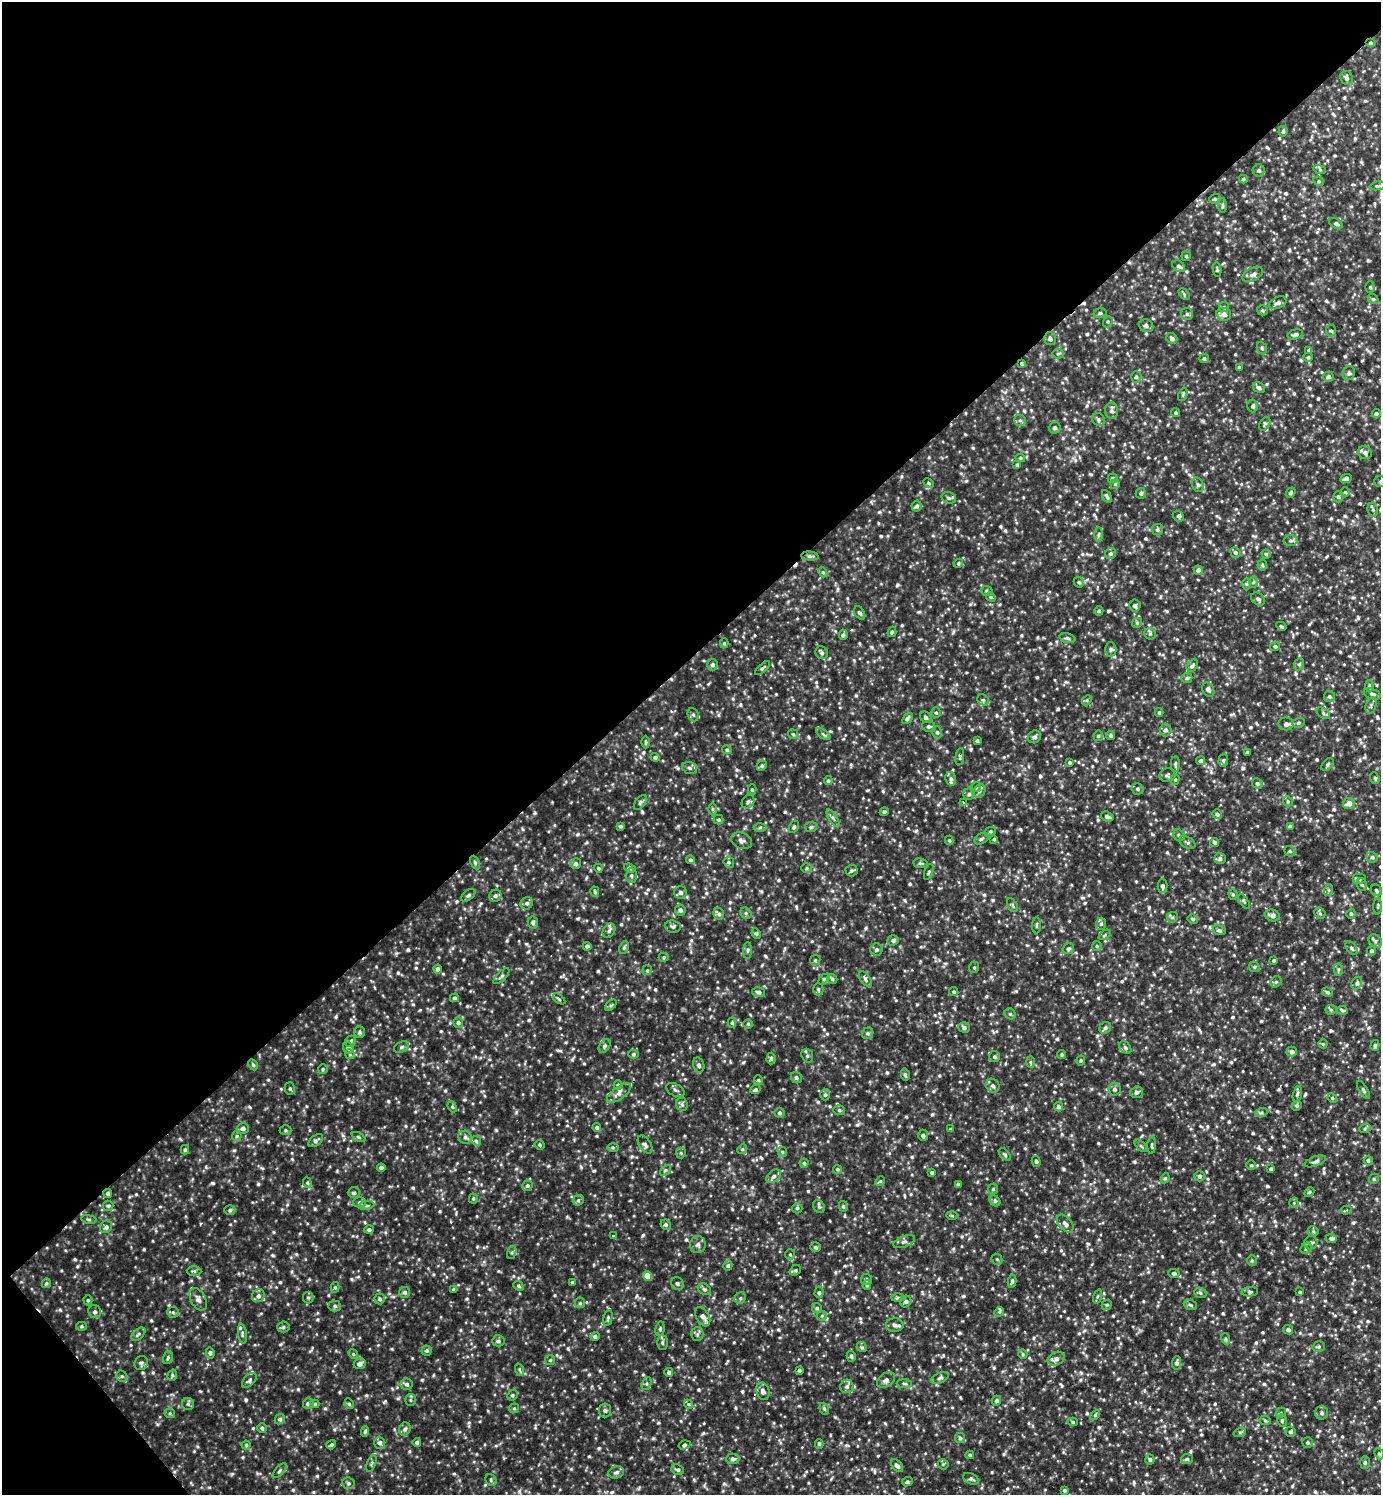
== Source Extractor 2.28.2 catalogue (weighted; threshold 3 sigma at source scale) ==
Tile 5 of 4 x 4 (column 1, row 2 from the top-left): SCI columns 155-1533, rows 2987-4479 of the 5971 x 5974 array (HDU 1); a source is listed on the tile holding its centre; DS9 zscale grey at full resolution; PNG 1383 x 1497 px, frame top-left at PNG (2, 2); each listed source drawn as its Kron ellipse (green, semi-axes under 4 px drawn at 4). Shown black and unused: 45% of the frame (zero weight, under 2 of 3 exposures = <1% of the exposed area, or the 3 px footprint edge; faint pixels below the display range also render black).
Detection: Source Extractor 2.28.2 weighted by HDU 2 'WHT'; one run over the whole footprint, this tile lists its part. Background 0.0369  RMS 0.01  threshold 0.0462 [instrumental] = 3 sigma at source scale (4.5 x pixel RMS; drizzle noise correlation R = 1.50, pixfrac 1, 0.05/0.05 arcsec/px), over >= 5 px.
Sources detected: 1031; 6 cosmic-ray / hot-pixel residue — neither listed nor drawn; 13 inside a brighter listed object's ellipse — not listed separately; of the other 1012, all 500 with FLUX_AUTO >= 1.41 (the completeness limit of this list) listed and drawn (512 fainter detections not listed), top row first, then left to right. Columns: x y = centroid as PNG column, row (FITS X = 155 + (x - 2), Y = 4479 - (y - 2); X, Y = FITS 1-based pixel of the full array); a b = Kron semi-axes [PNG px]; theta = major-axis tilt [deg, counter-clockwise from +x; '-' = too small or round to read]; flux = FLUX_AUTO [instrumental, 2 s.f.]
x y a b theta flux
1370 43 5 4 - 1.7
1346 78 7 6 - 2.8
1283 131 5 4 - 2.3
1259 170 6 6 - 2.6
1320 170 6 4 -18 1.4
1243 179 4 4 - 1.8
1319 181 5 4 - 1.4
1377 186 8 4 9 1.8
1215 199 5 4 - 1.5
1222 205 7 3 90 1.7
1336 224 7 5 -32 2.2
1186 256 5 4 - 1.4
1179 266 7 5 -37 3
1217 269 7 4 -81 1.5
1253 274 11 6 28 4.3
1370 287 6 5 - 1.8
1184 294 7 4 -48 1.5
1373 299 6 4 -40 1.6
1278 303 9 5 24 3.7
1224 307 5 5 - 1.5
1262 310 5 5 - 1.7
1100 313 6 5 - 2.1
1187 314 6 6 - 2.1
1224 314 7 6 - 4.7
1108 322 6 4 71 1.5
1146 326 7 6 - 2.8
1331 331 6 5 - 2
1295 334 8 4 15 2.6
1172 338 6 5 - 3
1050 339 6 6 - 3
1262 348 6 5 - 1.8
1309 350 4 3 - 1.9
1058 354 5 5 - 1.7
1308 357 5 4 - 1.7
1204 359 5 4 - 2.2
1021 364 3 3 - 2.3
1239 367 3 3 - 1.5
1349 373 7 6 - 2.8
1136 377 6 5 - 2.1
1328 377 5 5 - 2.7
1259 388 6 5 - 2.6
1183 395 7 3 64 1.4
1253 406 6 5 - 3
1112 411 8 6 -87 3.6
1176 413 4 4 - 1.7
1376 413 4 4 - 1.9
1098 419 7 6 - 2.4
1020 420 6 5 - 2.2
1265 424 7 5 60 1.8
1055 428 6 5 - 1.8
1365 452 7 6 - 3.7
1020 458 5 4 - 1.4
1017 465 4 4 - 1.5
1113 478 5 5 - 2.6
1346 478 6 4 24 3.3
1380 481 6 5 - 1.7
928 483 5 4 - 1.6
1115 484 5 4 - 1.5
1198 485 7 5 -73 2.2
1345 492 5 4 - 1.5
1141 493 5 5 - 1.9
1291 493 5 4 - 1.8
1107 496 7 3 -60 2.2
1338 497 5 5 - 1.9
949 498 7 5 -16 2.5
917 506 5 5 - 2.4
1373 510 7 5 -78 2
1178 516 6 4 -43 1.9
1157 530 6 5 - 2
1099 535 7 3 89 1.8
1291 540 7 5 -2 2.5
1235 552 5 5 - 2.2
1111 553 6 5 - 2.4
1266 554 4 4 - 1.6
810 556 8 4 -6 2.5
958 563 5 4 - 1.5
1262 565 5 5 - 1.7
1198 570 4 4 - 4.3
823 572 5 4 - 1.5
1079 582 5 5 - 1.8
1253 582 6 4 88 1.6
1247 584 6 4 89 1.6
987 591 6 4 -24 1.8
991 597 5 4 - 1.4
1258 599 7 5 -41 2.6
1135 606 6 6 - 2.4
1099 611 4 4 - 1.7
860 613 7 4 -55 2.1
1137 623 5 4 - 1.6
1281 626 5 3 - 1.5
892 632 5 4 - 1.6
1150 634 6 5 - 1.9
843 635 5 4 - 2
1067 638 8 5 -16 2.3
724 643 5 4 - 1.4
1275 646 5 4 - 2
1111 649 7 5 -88 2.4
822 653 6 6 - 2.3
1299 664 6 5 - 1.8
713 665 5 5 - 2.7
1192 666 6 5 - 2.3
763 668 9 4 42 2
1187 678 5 5 - 1.8
1369 686 6 4 -86 1.7
1208 690 8 5 -59 3.3
1372 694 9 5 -17 2.5
1329 696 5 5 - 2.1
983 700 6 5 - 1.7
1087 700 5 4 - 1.5
1371 705 8 5 73 2.1
1159 712 4 3 - 1.6
936 713 5 4 - 1.6
1323 713 8 4 -32 2.1
693 715 7 5 -67 2.4
926 717 6 5 - 2.7
907 718 6 4 50 2.4
1298 723 6 5 - 2
1286 724 7 6 - 3.9
928 726 6 5 - 2.2
1165 730 6 6 - 3.4
937 732 6 5 - 2.4
793 734 5 4 - 1.5
823 734 8 4 -36 2
1098 736 5 5 - 1.6
1110 736 4 4 - 1.6
1034 737 7 6 - 3
977 741 3 3 - 1.7
646 742 6 3 90 1.6
727 750 5 4 - 1.6
1247 752 4 3 - 1.6
655 757 4 4 - 1.9
960 757 9 4 82 1.7
1223 760 6 5 - 1.7
1201 761 4 4 - 2.8
1069 762 3 3 - 1.7
1175 764 8 4 89 1.9
1327 765 7 4 47 1.8
762 766 5 4 - 1.8
690 768 8 5 -16 2.6
1167 775 8 7 - 2.3
1375 778 6 4 -70 1.4
951 779 7 5 -75 2.2
1175 779 5 4 - 1.4
828 781 4 4 - 1.8
1257 783 5 5 - 2.1
976 787 5 4 - 1.4
1137 789 6 6 - 2.4
752 790 5 4 - 1.5
979 791 7 5 51 2.5
969 794 6 5 - 2.5
1288 801 5 4 - 1.6
640 802 8 5 54 2.4
748 802 7 6 - 2.4
963 802 3 3 - 1.7
1349 803 6 5 - 7
712 809 6 4 -90 1.7
884 812 4 3 - 2.1
1217 814 5 4 - 2.6
1107 817 6 5 - 2.8
833 818 10 4 -57 2.6
719 820 5 4 - 1.6
620 826 4 3 - 1.6
1290 826 4 4 - 1.5
760 827 6 4 3 1.7
794 827 6 4 58 2
811 827 6 5 - 1.9
990 831 5 4 - 1.6
1179 835 6 5 - 1.8
981 839 7 5 32 2.2
994 839 4 3 - 1.4
949 840 4 3 - 1.4
741 841 11 8 -24 4.1
1215 842 4 4 - 2
1187 843 8 5 -28 2.4
1290 851 6 5 - 1.6
1372 857 6 5 - 2.2
1220 859 6 5 - 2.8
690 860 4 4 - 2
729 862 6 5 - 1.7
475 863 7 4 -64 1.8
920 863 7 5 -6 2
576 864 5 5 - 2.3
598 868 4 3 - 1.4
630 868 6 4 -20 1.8
807 868 5 4 - 1.5
851 871 6 6 - 2
929 872 8 4 71 1.5
631 875 7 5 89 2.3
1359 879 7 5 0 2.1
1362 885 6 5 - 2
1162 886 7 5 -88 2.8
1329 890 6 4 71 1.6
1376 890 6 5 - 2.2
595 892 5 4 - 1.5
681 893 6 6 - 3
1233 894 5 4 - 1.6
468 895 8 5 38 2.1
495 896 6 5 - 2.7
1244 901 8 3 -56 1.4
527 903 6 6 - 2.8
1012 905 7 4 -61 1.6
1378 906 8 3 89 1.5
680 910 5 5 - 3.2
746 913 6 5 - 2
1320 913 6 5 - 1.7
719 914 6 5 - 2.6
1351 914 5 4 - 1.8
1272 915 7 5 -18 3.9
1172 917 5 5 - 1.7
1193 919 5 4 - 1.6
533 922 6 5 - 2.3
1101 924 6 5 - 2.2
1037 925 8 3 85 1.4
673 926 8 6 -7 2.5
1219 930 6 4 -20 2.1
609 931 7 5 55 2.5
756 934 5 4 - 1.6
1105 935 6 4 38 1.4
893 940 6 5 - 2.9
1375 941 7 6 - 2.6
587 946 4 4 - 2.7
1097 946 5 4 - 1.6
624 948 6 4 64 2
1352 948 8 5 -52 2.3
877 949 6 6 - 2.3
1068 949 6 5 - 1.9
748 950 8 4 88 1.7
1371 951 4 4 - 2.4
664 957 5 4 - 1.5
815 960 5 5 - 1.6
1274 960 4 3 - 1.6
974 967 6 4 70 1.7
1254 967 5 5 - 1.7
438 969 4 4 - 3.4
1338 969 6 4 -79 1.5
647 970 5 5 - 1.5
501 976 10 4 46 2.3
824 979 6 4 44 1.4
832 979 5 4 - 1.8
865 979 9 4 -55 2.7
1276 982 6 5 - 1.9
1357 983 6 5 - 2.5
818 989 6 5 - 1.9
758 992 6 4 -14 2.9
954 992 5 4 - 1.5
1327 992 5 4 - 2.1
454 998 4 4 - 1.8
559 999 7 3 -35 1.6
611 1005 7 4 44 1.8
1331 1010 5 5 - 1.5
1342 1010 5 4 - 1.9
1010 1014 6 5 - 1.6
458 1023 5 4 - 2.3
732 1023 5 4 - 1.6
748 1024 4 4 - 1.5
964 1027 6 5 - 2.8
1105 1028 6 5 - 2.2
360 1032 6 5 - 1.9
868 1033 6 5 - 2.2
351 1041 6 5 - 1.8
1323 1044 4 4 - 1.5
1375 1045 5 4 - 1.7
605 1046 7 5 54 2.3
402 1047 8 5 28 2.1
349 1048 6 5 - 3.7
1125 1048 7 5 -50 2
1292 1052 5 5 - 3.9
350 1054 5 4 - 1.5
633 1054 5 4 - 1.8
1061 1055 4 4 - 1.4
807 1056 7 5 -70 2.2
994 1056 5 5 - 2
771 1058 6 4 88 1.8
1081 1060 5 4 - 1.4
1030 1062 6 4 -88 1.5
253 1065 6 4 -63 1.5
699 1065 7 5 -72 2.5
323 1069 5 4 - 1.4
905 1075 6 3 -77 1.7
796 1078 6 5 - 2.2
758 1080 5 4 - 1.5
618 1085 5 4 - 1.7
993 1086 7 6 - 2.9
290 1089 6 5 - 2.1
1115 1089 6 6 - 2.5
675 1090 10 6 -29 2.8
755 1090 5 4 - 1.8
1363 1090 10 3 -58 1.8
1137 1092 6 5 - 2.6
619 1093 14 6 36 5.4
1297 1094 8 4 75 2
825 1095 6 4 -89 2
1332 1098 5 4 - 1.4
682 1104 7 6 - 2.1
1297 1106 5 4 - 1.7
452 1107 6 4 -67 1.4
1058 1107 5 4 - 2.6
839 1110 6 5 - 1.7
779 1113 5 5 - 2.2
1261 1113 6 4 19 1.6
597 1127 4 4 - 2.2
243 1128 6 5 - 3.7
1365 1128 6 4 20 1.6
950 1129 4 3 - 1.5
285 1130 6 5 - 1.6
923 1135 5 5 - 2.8
237 1136 5 5 - 1.7
359 1137 8 4 -27 1.6
465 1137 7 6 - 2.9
316 1141 8 5 39 3
476 1141 5 4 - 1.9
645 1144 10 5 -57 3.4
540 1145 5 4 - 2.1
1152 1145 9 3 87 1.5
1141 1146 7 3 -45 1.4
613 1147 6 4 0 1.6
742 1149 5 4 - 1.5
185 1150 5 4 - 1.8
782 1152 5 4 - 1.5
681 1153 5 5 - 1.6
1005 1154 7 4 -46 1.8
1036 1161 5 4 - 1.6
1315 1161 11 5 20 2.9
1368 1161 5 4 - 2.3
804 1163 4 4 - 1.5
1251 1165 5 4 - 1.5
381 1168 4 4 - 3.2
837 1169 5 4 - 1.5
1271 1169 3 3 - 1.8
665 1170 6 4 44 1.6
932 1172 3 3 - 1.8
774 1176 8 5 39 3.3
1199 1176 5 5 - 2.2
1165 1178 5 4 - 1.5
1374 1179 5 4 - 1.6
880 1181 5 4 - 1.5
307 1183 5 4 - 1.5
958 1184 3 3 - 1.8
527 1186 5 5 - 2.1
993 1189 5 5 - 1.5
1309 1192 5 4 - 1.5
108 1193 5 4 - 2.3
354 1193 6 5 - 2.3
473 1198 5 4 - 1.4
578 1200 6 5 - 2
995 1201 6 5 - 1.8
359 1202 6 5 - 2.1
1294 1203 5 4 - 1.4
366 1205 8 4 8 1.9
108 1206 5 5 - 1.7
843 1206 5 4 - 1.6
819 1207 7 5 -54 2
797 1208 5 5 - 1.8
230 1210 5 5 - 2
1346 1210 5 3 - 1.7
952 1215 6 4 -2 1.5
89 1219 8 4 -9 1.7
1065 1223 10 6 -49 4
666 1225 5 5 - 1.9
106 1227 7 5 53 2.9
369 1229 5 4 - 2.3
1313 1231 5 5 - 1.6
613 1236 3 3 - 2
1331 1238 5 4 - 2.3
904 1242 11 5 21 3.4
1311 1243 7 6 - 3.3
698 1245 8 8 - 3.9
816 1247 5 5 - 2
1306 1248 6 5 - 1.8
512 1253 7 4 70 1.7
790 1255 5 5 - 1.6
997 1259 6 5 - 1.6
1252 1261 5 5 - 1.5
728 1266 5 4 - 1.9
795 1270 6 4 39 1.7
194 1271 7 5 -1 2.1
1174 1273 5 4 - 1.9
647 1276 5 4 - 18
866 1279 5 5 - 2.1
1012 1281 6 3 79 1.9
572 1282 3 3 - 1.5
46 1283 5 4 - 1.7
677 1283 7 6 - 2.4
867 1285 5 4 - 1.8
518 1286 5 4 - 1.6
335 1287 5 4 - 1.6
454 1289 4 4 - 1.6
704 1289 7 5 -32 2.2
405 1292 5 5 - 2.2
819 1292 5 4 - 2
1250 1292 8 4 6 2.2
1300 1292 3 3 - 1.6
1200 1293 6 5 - 1.8
258 1296 7 6 - 3.5
1097 1296 7 3 71 1.4
308 1298 6 5 - 1.7
740 1298 6 5 - 2
898 1298 6 4 1 2
198 1299 12 7 -62 4.5
380 1299 5 5 - 2.3
88 1300 5 4 - 1.6
906 1301 6 5 - 2.8
580 1303 5 5 - 1.6
1107 1305 5 4 - 1.5
1190 1305 7 5 -22 1.8
335 1306 6 5 - 2.1
817 1308 5 5 - 1.6
95 1312 7 6 - 2.5
173 1312 6 5 - 1.8
999 1312 5 4 - 1.5
822 1316 5 5 - 1.6
703 1317 10 6 -59 5.3
608 1318 8 4 77 1.9
895 1325 9 6 -1 3.8
82 1326 5 4 - 1.6
283 1327 6 5 - 2.1
660 1329 7 4 81 1.7
1288 1330 5 4 - 3.2
138 1334 8 5 39 2.4
242 1334 10 4 -82 2.3
697 1334 6 6 - 2.2
595 1336 5 4 - 2.5
1226 1339 6 4 -72 1.4
498 1341 6 5 - 2.5
662 1343 7 5 -89 1.9
862 1347 5 4 - 1.7
1319 1347 6 5 - 1.8
427 1350 5 5 - 1.9
210 1353 6 4 -82 2
353 1354 5 4 - 1.4
1023 1354 5 4 - 1.4
851 1356 5 4 - 1.8
168 1358 6 4 68 1.7
1056 1359 9 6 25 5.1
550 1360 5 5 - 1.5
141 1363 7 6 - 2.5
1176 1363 7 4 83 2.7
360 1364 6 5 - 4.6
520 1370 6 4 -70 1.6
799 1370 3 3 - 2
669 1372 4 4 - 2.6
172 1375 6 4 72 1.8
122 1376 6 5 - 1.8
940 1378 9 5 25 2.7
249 1380 9 5 46 2.5
886 1380 10 6 34 3.9
407 1384 6 5 - 2.7
647 1384 7 4 72 1.9
904 1384 7 3 -2 1.5
847 1386 7 6 - 3.4
763 1391 9 6 -71 4.7
512 1395 6 5 - 1.8
410 1400 6 5 - 1.8
996 1401 5 4 - 2.1
308 1403 5 5 - 4.1
188 1404 6 6 - 2.1
315 1404 5 4 - 1.9
349 1404 5 4 - 1.6
688 1404 5 3 - 1.5
514 1408 5 4 - 1.5
824 1409 6 4 -70 1.5
605 1410 7 6 - 2.8
170 1413 5 5 - 1.5
1281 1413 5 4 - 1.5
1322 1413 6 6 - 2.8
1095 1415 6 4 46 1.4
280 1419 5 5 - 2.3
1265 1420 5 5 - 1.5
1282 1421 6 4 -79 1.7
1073 1422 5 4 - 1.5
262 1428 5 5 - 1.6
405 1429 7 5 72 2.5
365 1431 5 4 - 1.8
1240 1432 6 4 19 1.6
1291 1432 5 5 - 2
960 1438 5 5 - 1.8
417 1442 4 4 - 2.3
1307 1442 5 5 - 1.6
380 1443 6 5 - 3.4
819 1444 4 4 - 1.7
246 1445 4 4 - 1.5
331 1445 5 4 - 1.9
684 1445 6 4 17 1.8
1379 1454 6 4 -65 1.7
970 1455 4 3 - 1.4
733 1459 7 5 1 2.9
1150 1459 5 4 - 2
1187 1459 6 5 - 1.9
1365 1462 6 5 - 1.8
371 1463 9 2 69 1.5
943 1464 5 5 - 1.5
897 1466 7 5 -49 3.7
678 1470 6 5 - 2.3
280 1471 9 4 47 2.1
616 1472 8 6 18 3.3
971 1479 8 5 -26 2.4
491 1480 6 5 - 1.9
907 1482 5 4 - 1.9
348 1483 6 5 - 2
1064 1490 4 4 - 1.5
Overlapping masked pixels (flux is a lower limit): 2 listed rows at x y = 1370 43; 108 1193
Isophote crosses this tile's border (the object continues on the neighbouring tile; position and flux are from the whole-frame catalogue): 1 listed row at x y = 1380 481